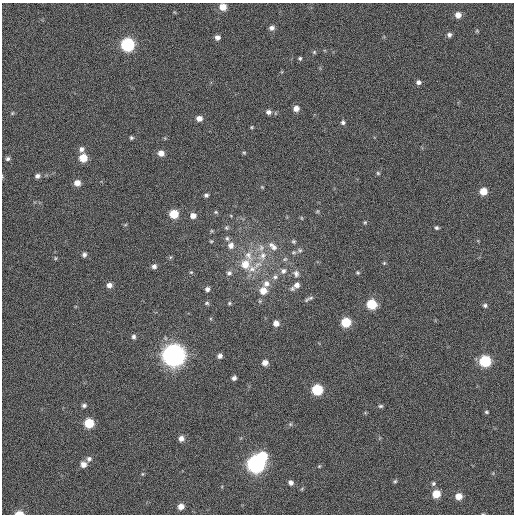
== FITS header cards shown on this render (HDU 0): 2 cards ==
NAXIS1  =                  512 / NUMBER OF ELEMENTS ALONG THIS AXIS
NAXIS2  =                  512 / NUMBER OF ELEMENTS ALONG THIS AXIS

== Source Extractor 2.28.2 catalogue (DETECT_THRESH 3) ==
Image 512 x 512 px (HDU 0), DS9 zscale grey, 1 PNG px = 1 image px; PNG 516 x 516 px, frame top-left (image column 1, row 512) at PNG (2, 3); no overlay
Background 733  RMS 22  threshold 66.8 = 3 sigma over >= 5 px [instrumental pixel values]
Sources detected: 99; all 99 listed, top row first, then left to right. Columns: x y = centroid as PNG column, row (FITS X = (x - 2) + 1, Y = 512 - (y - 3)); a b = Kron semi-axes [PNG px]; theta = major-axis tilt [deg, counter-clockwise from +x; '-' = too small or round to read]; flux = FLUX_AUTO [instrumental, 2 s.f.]
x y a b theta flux
223 7 6 6 - 1.6e+04
458 15 6 6 - 1.0e+04
272 28 6 5 - 5.2e+03
477 31 6 4 -18 1.6e+03
449 35 6 6 - 4.1e+03
217 37 5 5 - 5.8e+03
127 45 7 7 - 1.7e+05
314 52 6 5 - 2.1e+03
300 58 5 4 - 2.1e+03
418 82 6 5 - 5.0e+03
296 108 6 6 - 9.4e+03
268 112 7 6 - 5.5e+03
12 113 5 5 - 1.7e+03
199 118 6 6 - 8.6e+03
343 122 6 5 - 3.4e+03
252 127 5 4 - 1.7e+03
131 138 5 4 - 2.4e+03
81 149 7 6 - 5.6e+03
161 153 7 6 - 1.0e+04
244 153 5 4 - 1.9e+03
83 158 7 7 - 2.5e+04
8 159 6 5 - 3.2e+03
378 173 5 5 - 2.0e+03
37 176 6 5 - 4.8e+03
77 183 6 6 - 1.1e+04
262 187 6 3 -45 1.4e+03
483 191 6 6 - 2.1e+04
206 195 5 5 - 3.5e+03
317 211 6 4 59 1.8e+03
216 212 6 5 - 2.2e+03
174 214 7 6 - 3.4e+04
193 216 7 6 - 8.7e+03
231 216 6 3 -20 1.2e+03
301 218 5 3 - 1.4e+03
365 222 5 4 - 1.7e+03
125 225 6 3 19 1.6e+03
226 228 7 6 - 2.9e+03
437 228 5 4 - 2.7e+03
227 238 7 5 -74 3.2e+03
211 241 5 4 - 1.7e+03
293 241 6 6 - 2.5e+03
231 245 9 8 - 8.9e+03
273 246 15 8 -45 1.1e+04
261 248 10 8 84 8.5e+03
300 250 7 5 -21 3.0e+03
294 252 7 5 1 3.1e+03
84 255 5 4 - 4.6e+03
248 255 15 11 -66 2.0e+04
262 256 13 10 74 1.6e+04
55 258 5 3 - 1.4e+03
285 259 7 4 43 2.4e+03
384 263 5 4 - 1.7e+03
245 264 11 11 - 2.2e+04
154 266 6 5 - 5.0e+03
254 267 31 10 35 2.6e+04
283 271 8 8 - 6.2e+03
191 272 5 5 - 1.7e+03
229 273 8 7 - 4.4e+03
296 273 9 7 -81 6.3e+03
358 273 5 5 - 2.1e+03
275 277 7 7 - 4.9e+03
266 283 9 9 - 1.0e+04
109 285 6 6 - 7.3e+03
297 285 9 7 21 8.4e+03
207 289 5 5 - 4.3e+03
263 291 8 8 - 1.6e+04
311 298 8 6 21 4.0e+03
207 303 7 5 14 2.4e+03
229 303 5 4 - 1.8e+03
371 304 7 6 - 5.9e+04
485 305 6 5 - 3.0e+03
346 322 7 6 - 4.8e+04
276 323 6 5 - 9.0e+03
134 337 6 5 - 3.7e+03
174 355 9 9 - 1.1e+06
220 356 5 5 - 5.0e+03
485 361 7 7 - 8.7e+04
265 363 6 6 - 9.3e+03
234 378 4 4 - 4.4e+03
317 390 7 7 - 7.2e+04
84 405 6 5 - 3.5e+03
380 406 6 4 1 2.6e+03
486 412 5 4 - 2.1e+03
89 423 6 6 - 4.6e+04
290 424 6 5 - 2.3e+03
181 438 6 6 - 8.0e+03
262 456 8 7 - 5.0e+04
89 459 8 7 - 5.0e+03
83 464 7 6 - 8.9e+03
256 464 8 8 - 4.5e+05
319 466 5 4 - 1.7e+03
142 474 6 4 89 1.8e+03
395 481 6 4 42 2.2e+03
291 483 6 5 - 5.4e+03
433 483 6 6 - 3.1e+03
436 494 7 6 - 2.6e+04
459 496 6 6 - 1.5e+04
181 506 6 6 - 1.1e+04
19 513 7 4 2 1.3e+04
At the frame edge (FLAGS 8, measured only in part): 2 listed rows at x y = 223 7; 19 513